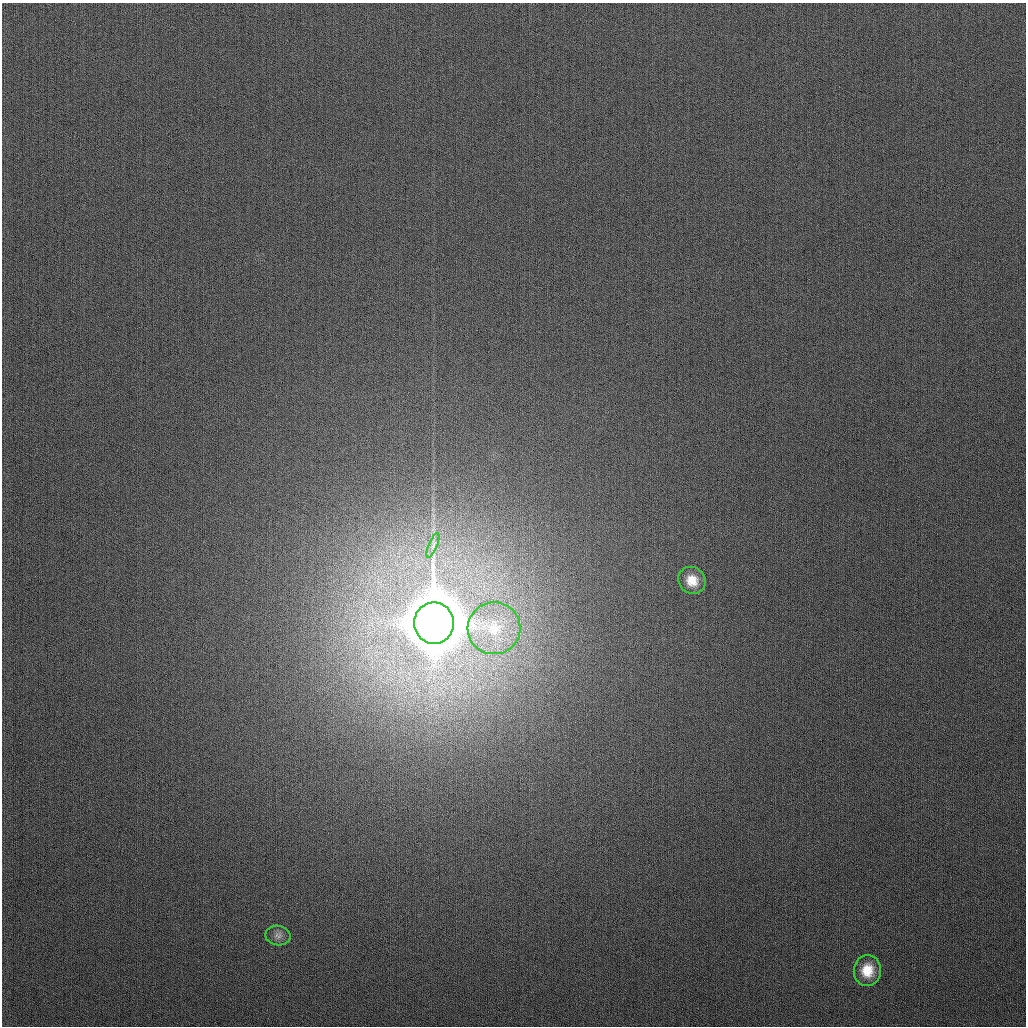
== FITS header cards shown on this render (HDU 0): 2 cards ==
NAXIS1  =                 1024
NAXIS2  =                 1024

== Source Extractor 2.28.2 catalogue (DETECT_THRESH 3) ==
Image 1024 x 1024 px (HDU 0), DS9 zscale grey, 1 PNG px = 1 image px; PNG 1028 x 1028 px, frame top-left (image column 1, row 1024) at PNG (2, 3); each listed source drawn as its Kron ellipse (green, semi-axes under 4 px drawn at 4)
Background 272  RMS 11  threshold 33.4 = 3 sigma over >= 5 px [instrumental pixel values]
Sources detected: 6; all 6 listed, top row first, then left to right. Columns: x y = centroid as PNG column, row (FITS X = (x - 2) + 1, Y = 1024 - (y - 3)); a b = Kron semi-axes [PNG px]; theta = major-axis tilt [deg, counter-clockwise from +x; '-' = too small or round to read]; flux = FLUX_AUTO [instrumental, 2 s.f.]
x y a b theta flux
433 545 13 4 67 2.9e+03
692 580 14 13 - 1.3e+04
434 623 21 20 - 1.1e+07
494 628 26 26 - 3.6e+04
278 936 12 10 -11 4.2e+03
867 970 15 13 84 1.6e+04